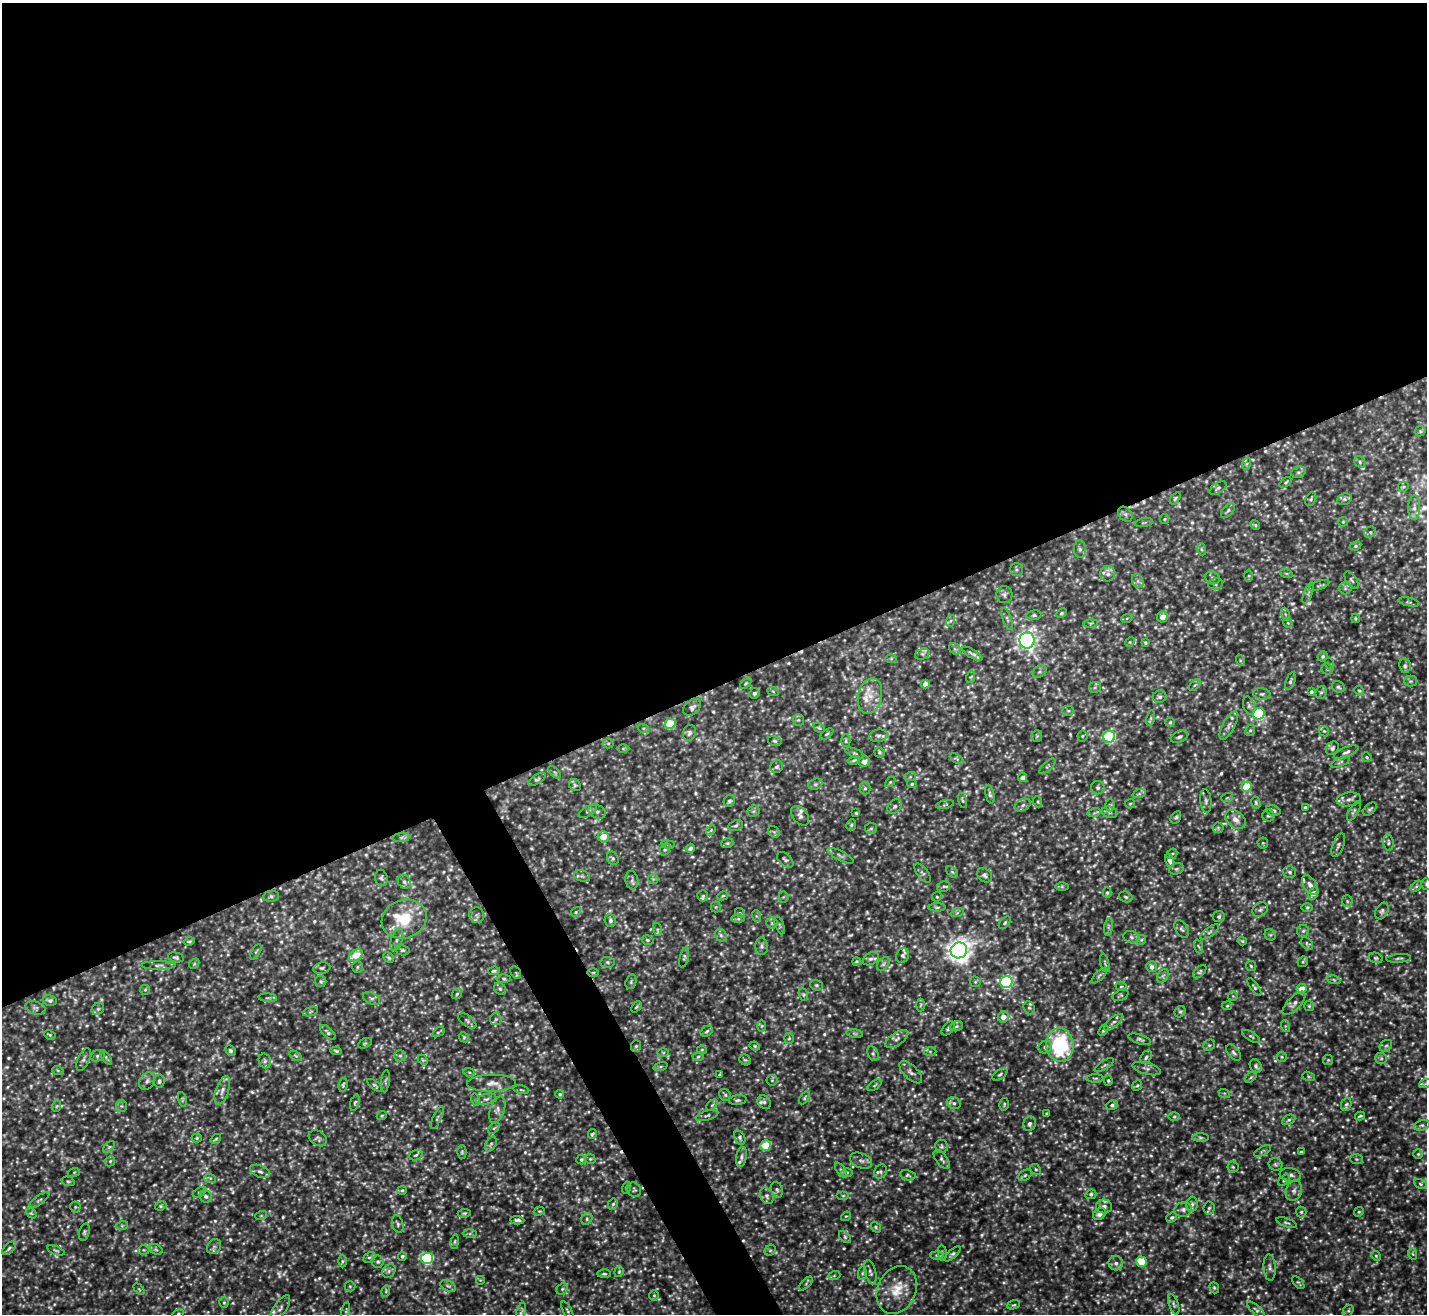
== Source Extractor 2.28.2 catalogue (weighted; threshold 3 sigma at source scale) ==
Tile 2 of 4 x 4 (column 2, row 1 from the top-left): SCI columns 1425-2849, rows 4088-5399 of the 5699 x 5686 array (HDU 1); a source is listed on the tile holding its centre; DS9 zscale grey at full resolution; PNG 1429 x 1316 px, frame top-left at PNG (2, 3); each listed source drawn as its Kron ellipse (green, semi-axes under 4 px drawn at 4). Shown black and unused: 54% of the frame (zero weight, under 3 of 5 exposures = <1% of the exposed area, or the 3 px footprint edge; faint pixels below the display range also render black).
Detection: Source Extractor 2.28.2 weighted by HDU 2 'WHT'; one run over the whole footprint, this tile lists its part. Background 0.207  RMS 0.025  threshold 0.113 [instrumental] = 3 sigma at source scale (4.5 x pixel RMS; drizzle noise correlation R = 1.50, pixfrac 1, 0.05/0.05 arcsec/px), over >= 5 px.
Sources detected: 858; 50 too faint to see at this stretch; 4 cosmic-ray / hot-pixel residue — neither listed nor drawn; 15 inside a brighter listed object's ellipse — not listed separately; of the other 789, all 500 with FLUX_AUTO >= 3.03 (the completeness limit of this list) listed and drawn (289 fainter detections not listed), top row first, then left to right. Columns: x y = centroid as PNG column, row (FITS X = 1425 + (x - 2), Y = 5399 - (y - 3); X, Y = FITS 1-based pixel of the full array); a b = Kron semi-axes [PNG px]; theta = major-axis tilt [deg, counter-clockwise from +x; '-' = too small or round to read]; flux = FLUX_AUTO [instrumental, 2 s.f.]
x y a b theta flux
1420 431 5 5 - 3.1
1360 462 6 5 - 4.5
1246 464 6 4 71 3.8
1298 472 7 5 19 5.8
1286 482 7 4 37 3.8
1403 487 6 4 23 3.3
1218 488 9 5 34 5.5
1175 498 7 4 53 3.5
1311 499 7 5 63 4.5
1344 499 7 5 21 5.1
1414 508 12 6 88 12
1228 510 9 4 48 5.4
1125 514 8 6 -48 7
1164 519 5 4 - 3
1343 522 5 4 - 3.1
1144 523 9 3 11 3.6
1255 525 5 4 - 3.4
1370 532 6 5 - 5
1356 546 6 4 27 3.9
1080 549 9 6 -87 7.3
1201 549 6 4 -71 3.9
1016 570 6 6 - 5.2
1286 573 6 4 -18 3.3
1108 574 7 7 - 10
1249 576 6 4 89 3.5
1213 578 7 6 - 6.6
1351 580 10 5 -56 5.8
1138 581 7 5 -61 7.5
1215 584 7 6 - 7.2
1319 586 11 2 18 3.5
1345 588 6 6 - 6.1
1308 593 11 4 69 5.7
1004 595 8 8 - 7.8
1409 602 11 3 -12 3.6
1061 613 6 4 28 3.6
1285 614 6 4 -72 4.5
1034 615 7 5 9 4.6
1163 617 5 5 - 18
1127 618 5 3 - 3
1355 618 4 3 - 3.1
1007 619 11 4 -71 5.3
950 621 6 4 71 3.8
1091 623 7 4 1 3.9
1288 623 5 4 - 3.5
1027 640 8 7 - 840
1130 642 5 4 - 3.1
1145 643 4 3 - 3.2
955 649 6 5 - 5.1
922 654 7 5 19 5.4
972 654 11 3 -31 5.7
1323 656 5 4 - 4.4
891 659 6 4 1 3.2
1240 660 6 4 -73 3.7
1330 664 6 4 -71 3.4
1405 666 7 5 -80 5.9
1327 669 5 5 - 4.9
1040 672 7 5 33 5.7
971 677 6 4 70 3.2
1290 681 9 4 70 5.4
1410 681 6 5 - 4.7
746 683 7 3 45 3.3
925 684 4 4 - 16
1195 685 7 4 44 4
1095 687 6 5 - 4.4
1338 687 6 5 - 4.8
773 691 6 3 -20 3.1
1359 691 5 4 - 3.1
1311 692 3 3 - 5.3
1321 692 6 5 - 4.7
754 693 5 5 - 5.7
1262 694 9 5 -8 6.6
870 696 18 12 76 35
1159 697 7 6 - 6.7
1249 705 9 5 -73 6.6
692 707 10 7 39 7.8
1068 711 5 5 - 4
1259 714 6 5 - 250
1151 718 8 4 80 3.9
798 720 5 5 - 4.5
1170 722 5 4 - 3.2
670 724 5 5 - 130
1229 725 16 6 62 13
643 728 6 4 -17 3.4
819 728 6 4 -30 3.3
1250 730 6 4 68 4.1
1324 731 6 4 -44 3.6
689 733 8 6 74 6.8
827 734 7 3 36 3.9
878 736 9 6 10 8
1037 736 5 5 - 3.6
1082 736 5 5 - 4.2
1109 737 6 6 - 260
1179 737 9 5 27 6.6
775 741 7 5 -15 4.3
846 741 6 4 89 3.7
608 743 5 5 - 4
623 748 6 4 0 3.5
1332 748 7 6 - 6.1
879 752 5 5 - 4.2
1346 752 13 5 22 7.4
855 753 10 4 -24 5.2
1367 757 5 4 - 3.2
957 759 7 4 -31 3.7
854 760 6 3 15 3.6
864 761 5 5 - 16
1340 762 10 4 24 4.8
1048 766 10 4 43 5.4
777 767 6 6 - 6.2
555 772 8 3 -45 3.2
910 777 6 4 19 4.3
1022 778 4 4 - 9.5
537 779 10 4 31 5.1
890 782 6 4 45 3.1
815 784 7 5 21 6.2
912 784 5 4 - 3.3
575 785 6 5 - 4.1
1246 787 5 5 - 62
865 788 6 5 - 5.5
1098 788 6 6 - 6.2
990 794 9 4 -78 5.5
1139 794 7 4 18 4.5
1227 798 6 3 19 3.1
1349 799 12 7 8 10
963 800 8 4 -75 3.8
729 801 6 5 - 5.6
1206 801 12 5 -85 6.7
1038 802 5 3 - 3.1
1256 803 6 4 -75 3.6
1130 804 5 4 - 3.1
945 805 9 3 12 3.4
1023 805 8 5 28 8.1
1110 805 6 5 - 3.6
895 806 8 6 44 5.8
1305 807 4 4 - 3.5
1370 809 8 5 43 4.7
1273 810 7 5 -17 7.7
588 811 10 5 30 5.7
597 811 9 6 -30 7.8
753 811 6 5 - 4.6
1354 811 11 4 59 5.6
1110 812 8 5 -20 6.2
856 813 3 3 - 3.2
1094 813 7 4 18 3.7
1268 815 6 6 - 5.6
800 816 11 7 -51 9.4
1176 817 7 4 59 4.1
1235 819 11 8 -38 16
851 825 6 4 65 4
736 826 7 5 23 4.8
871 828 6 5 - 4.5
1218 828 5 5 - 3.6
711 830 5 4 - 3.5
774 832 6 5 - 5.3
401 837 9 4 8 6.2
603 837 5 5 - 36
1388 842 8 5 -84 6.1
727 843 6 4 19 4
1263 843 5 5 - 3.6
668 844 7 3 -9 3.7
1338 845 12 5 69 7.4
690 848 5 4 - 6.3
665 850 6 5 - 4
1172 854 6 4 41 3.6
840 856 14 4 -27 7.3
613 858 7 5 -64 4.7
785 860 10 6 -43 6.2
1170 861 7 4 -72 16
1176 869 7 5 15 4.5
952 872 7 4 -44 3.8
1290 872 6 6 - 6.1
922 873 11 5 -53 6.1
985 875 8 6 -44 6.6
582 876 8 5 -22 6.8
381 878 8 6 -78 5.9
653 879 5 5 - 3.6
632 880 9 6 -82 7.4
404 882 7 6 - 6.8
1426 884 5 5 - 3.7
1310 885 11 6 -58 12
944 886 6 5 - 4.5
1416 886 7 4 45 4
1062 887 6 4 0 3.5
1107 893 5 4 - 3.3
1313 893 6 5 - 17
271 896 8 5 8 5.5
703 896 6 5 - 3.6
723 896 5 4 - 3.1
783 897 5 5 - 4
937 897 5 4 - 3.1
1126 897 7 5 -18 5.1
1347 901 6 5 - 4.4
716 907 5 5 - 3.4
937 907 8 3 0 4
1307 907 6 4 0 3.3
1260 910 8 6 38 6.9
1382 911 9 6 62 6.2
576 912 5 4 - 3.5
740 913 5 4 - 3.7
957 913 7 4 19 4.5
477 915 8 7 - 7.3
756 916 6 4 -71 3.1
1219 917 6 5 - 4.8
404 919 23 19 19 97
738 919 6 4 0 4.6
610 921 6 5 - 6.5
772 923 5 5 - 4
1005 923 7 4 46 4
780 925 9 3 -69 3.6
1109 927 9 4 81 5.9
657 929 7 4 -71 3.8
1182 929 9 6 -58 6.4
1303 931 6 6 - 5.3
1210 932 11 4 36 7
721 935 7 5 -46 5.7
1270 935 6 5 - 3.7
1131 937 8 6 -18 7
397 940 12 5 71 8.9
647 940 6 4 -17 4.1
1141 940 5 4 - 3.9
189 941 5 4 - 3.7
1242 941 5 4 - 3.2
1307 943 7 5 -45 3.9
762 946 8 6 -89 6.8
1199 946 7 3 -71 3.2
402 950 7 5 -13 4.3
959 950 8 8 - 1900
256 952 9 3 60 3.7
356 955 7 5 35 57
903 955 8 6 72 6.7
176 957 8 4 -13 4.4
684 957 10 4 77 5
389 958 6 4 -44 4.3
1376 958 7 5 -14 4.4
1399 958 12 3 4 4.8
871 959 9 6 29 7.4
856 961 4 4 - 3.1
607 962 7 5 -2 4.6
1303 962 6 5 - 3.2
1105 963 9 3 -75 3.3
194 964 6 4 47 3.4
883 964 8 5 50 5.2
158 965 17 4 0 8.1
1251 966 5 4 - 3.4
357 967 6 5 - 4.8
1152 967 5 5 - 9.3
322 968 8 5 10 5.7
494 971 6 4 7 4.4
516 972 7 4 -58 3.5
593 972 6 3 1 3
1200 972 8 4 46 4.7
1099 975 10 4 45 5.4
1163 976 7 5 59 5.8
504 979 7 3 -1 3.5
1334 979 7 3 -19 3.7
321 981 5 5 - 4.5
631 982 7 5 71 4.5
975 982 6 5 - 3.2
1006 982 6 6 - 390
816 985 7 5 -14 4.7
1121 986 5 4 - 3.5
1254 987 10 4 -54 4.5
500 989 6 5 - 5.1
1302 989 5 4 - 42
145 990 5 5 - 3.3
457 994 6 4 47 3.8
803 995 6 4 -71 3.8
1121 995 8 5 26 4
1233 996 5 5 - 3
268 998 9 3 -4 3.8
371 999 9 5 -27 6.8
50 1000 7 5 -9 7.1
1294 1003 15 6 46 11
920 1005 6 4 87 3.9
1227 1006 5 4 - 3.3
1309 1006 5 5 - 3.3
636 1007 6 4 49 3.7
35 1008 10 6 -16 8
1029 1008 7 5 -67 5
98 1009 7 5 44 4.9
310 1012 8 3 19 3.5
1180 1012 6 5 - 4
1003 1017 5 5 - 20
496 1019 6 5 - 5.3
467 1021 10 5 -36 6.7
1113 1022 11 5 40 8.2
762 1026 6 4 89 3.3
956 1026 6 5 - 4.1
1285 1026 6 4 -71 3.1
948 1028 8 5 49 5.4
1103 1030 6 4 51 4
707 1031 6 5 - 4.6
328 1032 10 4 -43 6.5
438 1032 7 3 34 3.7
855 1033 8 4 -9 4.3
50 1035 6 4 -27 3.7
1251 1036 10 4 -30 5
464 1037 5 4 - 3.2
789 1038 5 5 - 3.7
897 1039 13 6 34 11
1140 1039 12 4 -18 5.9
365 1043 7 4 29 3.7
1060 1045 17 13 -85 240
1209 1045 6 5 - 4.5
636 1046 6 5 - 4.2
755 1046 5 4 - 3.3
1386 1046 7 5 40 5
1045 1047 7 6 - 6.1
702 1050 5 4 - 3.1
231 1051 6 4 -46 4.7
336 1051 5 3 - 3.8
930 1051 6 4 -1 3.6
663 1053 6 4 -1 3.3
873 1053 7 5 -64 5.7
1234 1053 9 5 -51 6.8
97 1056 7 5 16 5.3
296 1056 7 4 -31 3.9
400 1056 6 5 - 6
698 1056 5 3 - 3.3
1146 1057 7 5 55 5.2
1282 1057 5 5 - 3.3
106 1058 8 4 -53 3.7
1381 1058 6 5 - 4.9
84 1059 12 6 66 7.7
423 1060 6 4 -43 3.3
745 1060 6 5 - 3.3
1328 1060 5 5 - 3.1
265 1061 7 6 - 6.3
1104 1065 11 4 33 5
661 1066 7 3 19 3.8
1256 1066 7 5 -61 5.8
1147 1069 15 5 -15 9
58 1071 6 4 -20 3.2
469 1072 6 3 -17 3.5
911 1072 14 6 -44 11
719 1074 4 3 - 3.4
1000 1074 8 4 33 4.8
1309 1076 6 4 -20 3.6
1251 1077 7 4 45 3.6
1095 1078 8 3 1 3.4
772 1080 5 5 - 3.8
147 1081 9 7 53 9.2
159 1081 6 5 - 6.6
385 1081 11 4 84 4.9
1108 1081 5 4 - 3.3
492 1083 24 8 1 23
1425 1084 6 4 19 3.3
343 1085 7 4 80 3.5
375 1085 9 4 -37 4
875 1085 8 4 36 4
1137 1086 5 4 - 3.4
222 1090 15 6 72 15
521 1090 8 3 -13 3.1
1224 1093 6 4 -17 3.2
560 1094 4 4 - 3.8
725 1095 6 5 - 4.6
804 1098 7 4 56 3.8
182 1099 7 4 -78 3.4
486 1099 10 5 15 7.9
476 1100 6 4 -72 3.6
738 1100 9 5 6 5.4
764 1102 7 6 - 5.6
355 1103 8 4 73 4.5
954 1103 7 5 -16 7.4
1004 1104 6 4 75 3.6
1346 1104 7 5 70 4.6
712 1105 6 4 44 3.6
1112 1105 6 4 8 5.6
57 1106 6 3 70 3.2
121 1106 6 5 - 4.7
497 1110 14 7 69 12
1047 1114 3 3 - 3.3
707 1115 12 5 17 5.5
382 1116 5 4 - 3.4
1360 1116 5 3 - 3.3
1174 1117 6 4 1 3.3
437 1118 12 4 65 5.5
1289 1120 7 4 27 5.3
1030 1124 7 6 - 7.2
1422 1125 8 5 16 5.5
494 1128 7 4 44 3.8
592 1134 5 3 - 3.5
197 1138 5 4 - 3.5
318 1138 10 7 -33 6.7
740 1138 7 5 -64 5.3
1200 1138 8 4 -1 5
216 1139 6 3 36 3.1
491 1144 8 5 60 5.1
765 1145 6 5 - 57
109 1147 7 4 44 4.2
941 1147 6 6 - 5.2
1262 1151 9 4 28 4.2
462 1152 6 4 90 3.5
1301 1152 4 3 - 3.9
1418 1154 5 5 - 3.4
416 1155 7 5 19 4.6
741 1157 10 5 80 6.9
581 1159 5 5 - 4.5
590 1159 5 4 - 3.8
942 1159 11 5 -53 6.7
1356 1159 6 5 - 3.7
110 1161 5 4 - 4.1
861 1161 11 7 -22 11
1275 1164 7 6 - 4.7
1233 1167 5 5 - 4.2
1036 1169 6 5 - 3.8
841 1170 8 4 -55 5
260 1171 10 5 -23 8.5
880 1171 7 6 - 5
74 1172 6 4 19 3.2
847 1172 6 4 1 3.6
908 1175 8 5 -11 4.6
1025 1175 7 5 31 4.9
1290 1175 10 7 -9 10
210 1178 6 4 -17 3.3
1284 1180 7 4 44 3.6
68 1181 6 4 -16 3.7
1420 1184 7 4 -29 3.8
626 1188 6 4 74 3.2
402 1190 4 4 - 3.1
634 1190 7 6 - 5.9
777 1190 8 5 -70 5.9
1294 1191 10 8 71 12
199 1192 7 4 32 4
1091 1194 5 5 - 5.1
206 1196 6 6 - 5.9
767 1196 9 6 -64 8.4
843 1196 6 4 0 3.8
39 1200 12 4 36 5.2
613 1204 6 4 61 4.5
1192 1204 7 5 78 6.7
161 1206 6 4 22 3.2
1104 1206 8 7 - 8.2
75 1207 5 5 - 4.2
1209 1208 6 5 - 5.2
1183 1209 9 7 15 9.5
539 1211 6 4 17 3.1
1301 1212 5 5 - 4.7
1359 1212 5 4 - 3.4
31 1213 6 4 -42 3.7
464 1213 7 4 7 4
1099 1214 7 5 33 9.5
261 1216 6 4 19 3.2
846 1216 5 4 - 3.3
1172 1217 6 4 40 5.2
587 1219 6 5 - 5.3
517 1220 7 3 -4 5.6
1286 1223 10 3 -19 4.4
398 1224 9 5 -72 5.5
122 1226 6 3 18 3.2
876 1227 6 4 -50 3.9
84 1232 9 5 73 5
470 1234 6 4 1 4
845 1237 7 4 -46 5.1
455 1242 7 3 81 3.2
214 1246 8 6 53 6.4
9 1248 8 4 45 5.2
156 1249 7 5 -30 4.3
56 1250 9 3 -20 3.9
144 1250 6 5 - 4
770 1250 6 5 - 4.2
942 1253 8 4 -82 4.5
953 1254 10 4 42 5.7
1413 1254 6 3 -70 3.3
937 1255 6 4 -2 4.5
402 1256 4 4 - 4.9
1376 1256 5 4 - 3.2
369 1257 6 5 - 5
427 1258 6 5 - 320
342 1261 6 4 90 4
378 1262 6 6 - 5.2
1141 1262 5 5 - 87
1116 1263 7 7 - 9.9
1270 1268 13 6 -86 9.1
389 1271 7 6 - 7.1
619 1272 5 4 - 3.2
870 1272 12 5 -75 8.5
862 1273 7 4 88 5.1
604 1274 7 3 0 3.7
834 1276 6 4 20 3.2
480 1280 5 5 - 3.2
1298 1283 8 3 -48 3.3
806 1284 8 3 47 3.9
350 1286 5 5 - 3.7
448 1286 8 5 -24 6.2
1214 1288 6 4 -69 3.5
139 1289 6 4 -45 3.2
562 1289 6 5 - 5
897 1290 25 19 66 61
386 1291 6 3 73 3.4
654 1295 5 4 - 3.6
224 1303 5 4 - 3.3
1174 1304 11 4 -71 5.8
1014 1305 7 4 18 3.2
280 1308 15 6 57 11
1256 1310 11 4 -42 5.4
346 1311 8 3 78 4.2
568 1311 10 4 -61 5.1
1348 1311 6 5 - 3.8
521 1312 9 4 72 4.9
178 1314 6 4 14 4.5
Isophote crosses this tile's border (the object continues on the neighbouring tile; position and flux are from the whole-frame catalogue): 3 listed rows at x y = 1426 884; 521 1312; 178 1314